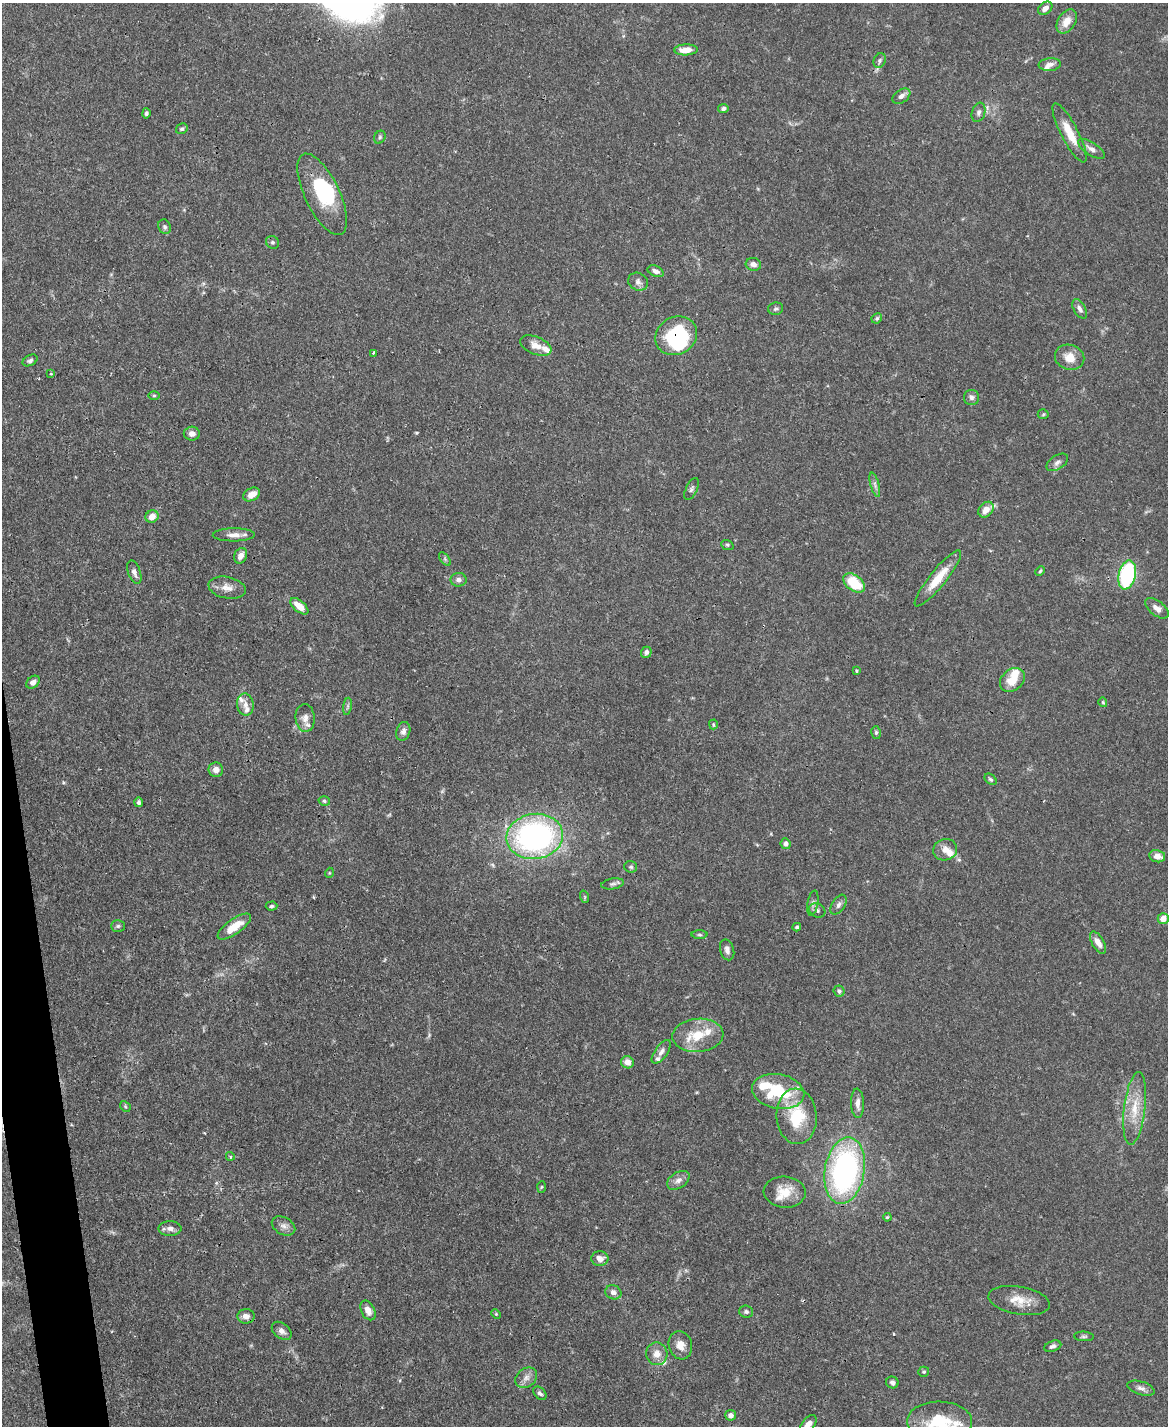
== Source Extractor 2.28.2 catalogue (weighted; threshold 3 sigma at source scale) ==
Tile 7 of 4 x 3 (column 3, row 2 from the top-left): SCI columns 2333-3498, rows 1666-3089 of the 4666 x 4644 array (HDU 1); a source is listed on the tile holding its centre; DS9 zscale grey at full resolution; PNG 1170 x 1428 px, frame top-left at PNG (2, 3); each listed source drawn as its Kron ellipse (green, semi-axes under 4 px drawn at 4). Shown black and unused: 2% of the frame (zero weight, under 3 of 4 exposures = <1% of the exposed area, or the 3 px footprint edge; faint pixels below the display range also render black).
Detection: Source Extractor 2.28.2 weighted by HDU 2 'WHT'; one run over the whole footprint, this tile lists its part. Background 0.0889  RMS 0.0036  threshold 0.0163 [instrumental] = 3 sigma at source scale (4.5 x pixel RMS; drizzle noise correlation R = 1.50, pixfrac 1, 0.05/0.05 arcsec/px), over >= 5 px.
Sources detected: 138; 3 inside a brighter object's white glare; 1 cosmic-ray / hot-pixel residue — neither listed nor drawn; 12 inside a brighter listed object's ellipse — not listed separately; the other 122 listed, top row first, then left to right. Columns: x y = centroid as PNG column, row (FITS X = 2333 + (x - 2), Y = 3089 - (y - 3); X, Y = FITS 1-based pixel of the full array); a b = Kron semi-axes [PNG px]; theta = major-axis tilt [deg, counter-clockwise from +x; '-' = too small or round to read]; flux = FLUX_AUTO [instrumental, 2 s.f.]
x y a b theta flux
1045 8 8 5 41 2.4
1067 21 13 8 57 4.6
686 50 12 5 2 4
880 61 8 6 66 0.94
1050 65 11 6 5 1.9
901 96 10 6 35 1.6
723 109 5 4 - 0.99
979 112 10 6 73 1.2
146 113 5 4 - 0.79
182 129 6 5 - 0.68
1070 133 33 8 -63 7.2
380 137 7 5 63 0.66
1091 149 15 6 -33 2.1
322 194 44 17 -64 19
165 227 7 6 - 0.84
272 242 7 6 - 0.77
753 264 8 6 -17 2
656 271 8 5 -24 1.5
638 282 10 8 -28 1.6
776 309 7 6 - 0.8
1080 309 11 5 -60 1.5
877 318 5 5 - 0.74
676 336 21 18 30 30
536 345 16 8 -22 3.2
373 353 3 3 - 0.71
1070 357 15 12 -19 4.6
30 360 8 5 28 0.91
51 374 3 3 - 0.7
154 395 5 3 - 0.45
971 397 7 7 - 1.2
1043 414 5 5 - 0.48
192 434 8 7 - 1.8
1057 462 12 7 33 1.5
875 485 12 4 -75 1.1
692 489 12 5 64 0.99
252 494 9 6 27 3.6
986 510 9 6 46 3.5
152 517 6 6 - 3.7
234 535 21 6 1 2.9
727 545 6 5 - 0.54
241 556 8 6 64 2.3
445 559 8 4 -54 0.66
1040 571 5 3 - 0.44
134 572 12 6 -70 2
1127 575 15 8 77 39
938 578 35 8 51 8.5
458 580 8 7 - 1.5
854 583 12 7 -38 12
227 588 19 10 -11 3.5
299 606 11 5 -40 4.5
1157 608 14 7 -38 2.2
646 652 5 5 - 1
856 671 4 3 - 0.42
1012 680 14 10 38 6.4
33 682 7 5 40 1.8
1103 702 5 4 - 0.42
245 704 11 8 -81 2
347 706 8 4 81 0.74
305 718 14 9 -86 2.4
713 724 5 3 - 0.43
403 731 9 6 73 1.4
876 733 6 5 - 0.67
216 770 7 7 - 2.4
991 779 7 4 -40 0.63
324 801 6 4 -18 0.68
139 802 5 3 - 0.81
535 836 28 22 9 97
786 844 5 5 - 1.4
945 850 12 10 18 3
1157 856 8 6 -12 2.8
631 867 6 5 - 0.69
329 873 5 3 - 0.3
613 884 11 5 9 1.1
585 897 6 4 -72 0.47
813 903 13 5 79 1.2
839 905 11 6 56 1.3
271 906 6 4 3 0.74
817 910 8 7 - 1.1
1163 919 5 5 - 3.3
118 926 7 5 1 0.72
234 927 20 7 35 6.3
797 927 4 3 - 0.64
700 935 8 4 -1 0.57
1098 943 12 6 -60 3
727 950 10 7 -73 1.6
839 991 5 5 - 0.98
698 1035 26 16 5 11
661 1052 14 6 55 1.8
627 1062 6 6 - 3.2
778 1091 26 17 -10 21
857 1103 14 6 -88 2.4
125 1106 6 4 -48 0.53
1135 1108 37 10 83 9.3
797 1116 28 20 -85 17
230 1156 4 3 - 0.44
845 1171 33 20 80 87
678 1180 12 8 33 2
541 1187 6 4 87 0.41
785 1192 21 15 -5 7
887 1217 4 3 - 0.4
284 1226 12 8 -28 2
170 1228 11 7 0 1.9
600 1259 8 7 - 2.4
613 1292 8 7 - 1.7
1019 1300 31 14 -10 6.8
368 1310 10 6 -64 2.7
746 1312 7 6 - 0.9
496 1314 5 4 - 0.43
246 1316 8 7 - 2.5
282 1331 11 7 -39 2
1084 1336 10 4 -4 0.74
680 1345 14 11 -73 3.4
1053 1346 9 5 18 1.1
657 1354 11 10 - 3.2
924 1372 5 5 - 0.54
526 1378 12 9 37 2.3
892 1382 6 5 - 1.2
1141 1388 14 6 -18 1.7
540 1393 8 5 -46 0.96
731 1415 5 5 - 1.6
940 1421 32 19 -1 16
808 1425 11 6 52 2.7
Overlapping masked pixels (flux is a lower limit): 2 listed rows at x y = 676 336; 535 836
Isophote crosses this tile's border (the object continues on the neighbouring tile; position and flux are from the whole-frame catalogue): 3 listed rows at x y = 731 1415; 940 1421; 808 1425